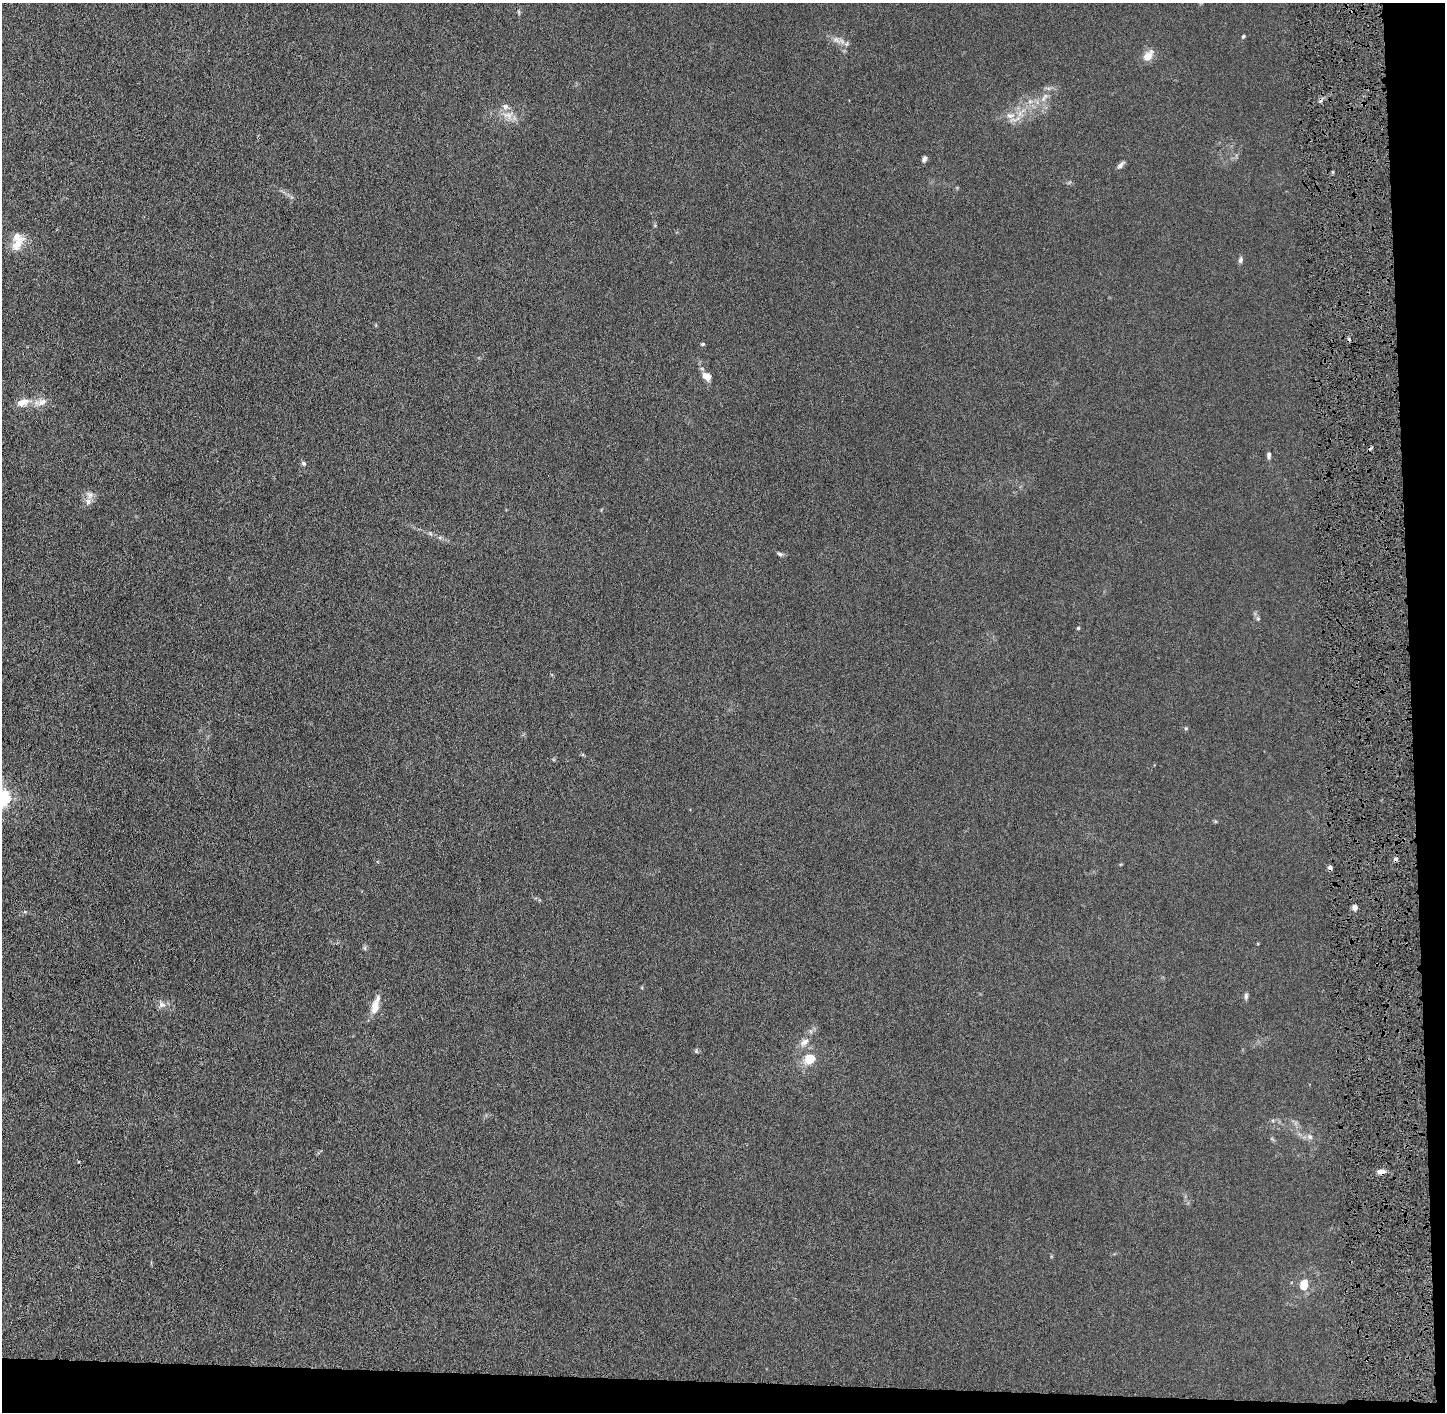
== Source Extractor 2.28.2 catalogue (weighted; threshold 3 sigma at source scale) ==
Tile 9 of 3 x 3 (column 3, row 3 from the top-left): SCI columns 2904-4346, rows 6-1415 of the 4362 x 4242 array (HDU 1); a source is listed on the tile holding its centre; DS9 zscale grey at full resolution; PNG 1447 x 1414 px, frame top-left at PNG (2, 3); no overlay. Shown black and unused: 5% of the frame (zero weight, under 4 of 8 exposures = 1% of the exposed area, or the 3 px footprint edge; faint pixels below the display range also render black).
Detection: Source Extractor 2.28.2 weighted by HDU 2 'WHT'; one run over the whole footprint, this tile lists its part. Background 0.0136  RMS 0.0045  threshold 0.0183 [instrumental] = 3 sigma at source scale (4.09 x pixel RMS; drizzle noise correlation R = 1.36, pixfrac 0.8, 0.05/0.05 arcsec/px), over >= 5 px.
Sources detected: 40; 3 cosmic-ray / hot-pixel residue — not listed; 4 inside a brighter listed object's ellipse — not listed separately; the other 33 listed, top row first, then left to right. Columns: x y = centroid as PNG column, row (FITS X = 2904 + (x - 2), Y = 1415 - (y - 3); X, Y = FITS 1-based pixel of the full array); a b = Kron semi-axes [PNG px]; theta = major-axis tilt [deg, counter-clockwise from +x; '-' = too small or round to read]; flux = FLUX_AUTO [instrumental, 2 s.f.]
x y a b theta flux
1243 36 5 3 - 0.55
836 40 10 5 -33 1.8
1148 56 15 9 47 3.6
1043 99 8 5 58 1.3
508 115 15 9 -20 3.8
1010 116 13 5 4 2.3
924 159 8 6 66 1
1120 165 11 5 46 1.2
18 243 23 10 54 5.6
1240 260 8 5 77 1
703 344 5 4 - 0.56
707 376 10 7 -40 3.7
22 402 17 9 15 4.2
42 402 14 8 30 2.8
1269 455 8 5 -89 1.1
304 463 6 6 - 0.85
89 495 10 8 -54 2
430 533 7 4 -20 0.66
780 554 8 5 -13 0.81
1258 619 5 5 - 0.58
1078 628 4 4 - 0.41
1186 728 5 5 - 0.49
1330 868 4 4 - 1.7
1355 907 4 4 - 3.8
365 948 6 4 -72 0.61
1246 996 8 5 -90 0.93
162 1005 11 8 4 1.9
375 1007 14 8 83 5.2
804 1042 13 8 39 2.4
809 1058 13 12 - 6.9
1310 1137 8 6 -44 1.2
1381 1172 10 5 0 2.2
1304 1284 9 7 87 7
Overlapping masked pixels (flux is a lower limit): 2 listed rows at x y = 1330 868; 1381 1172